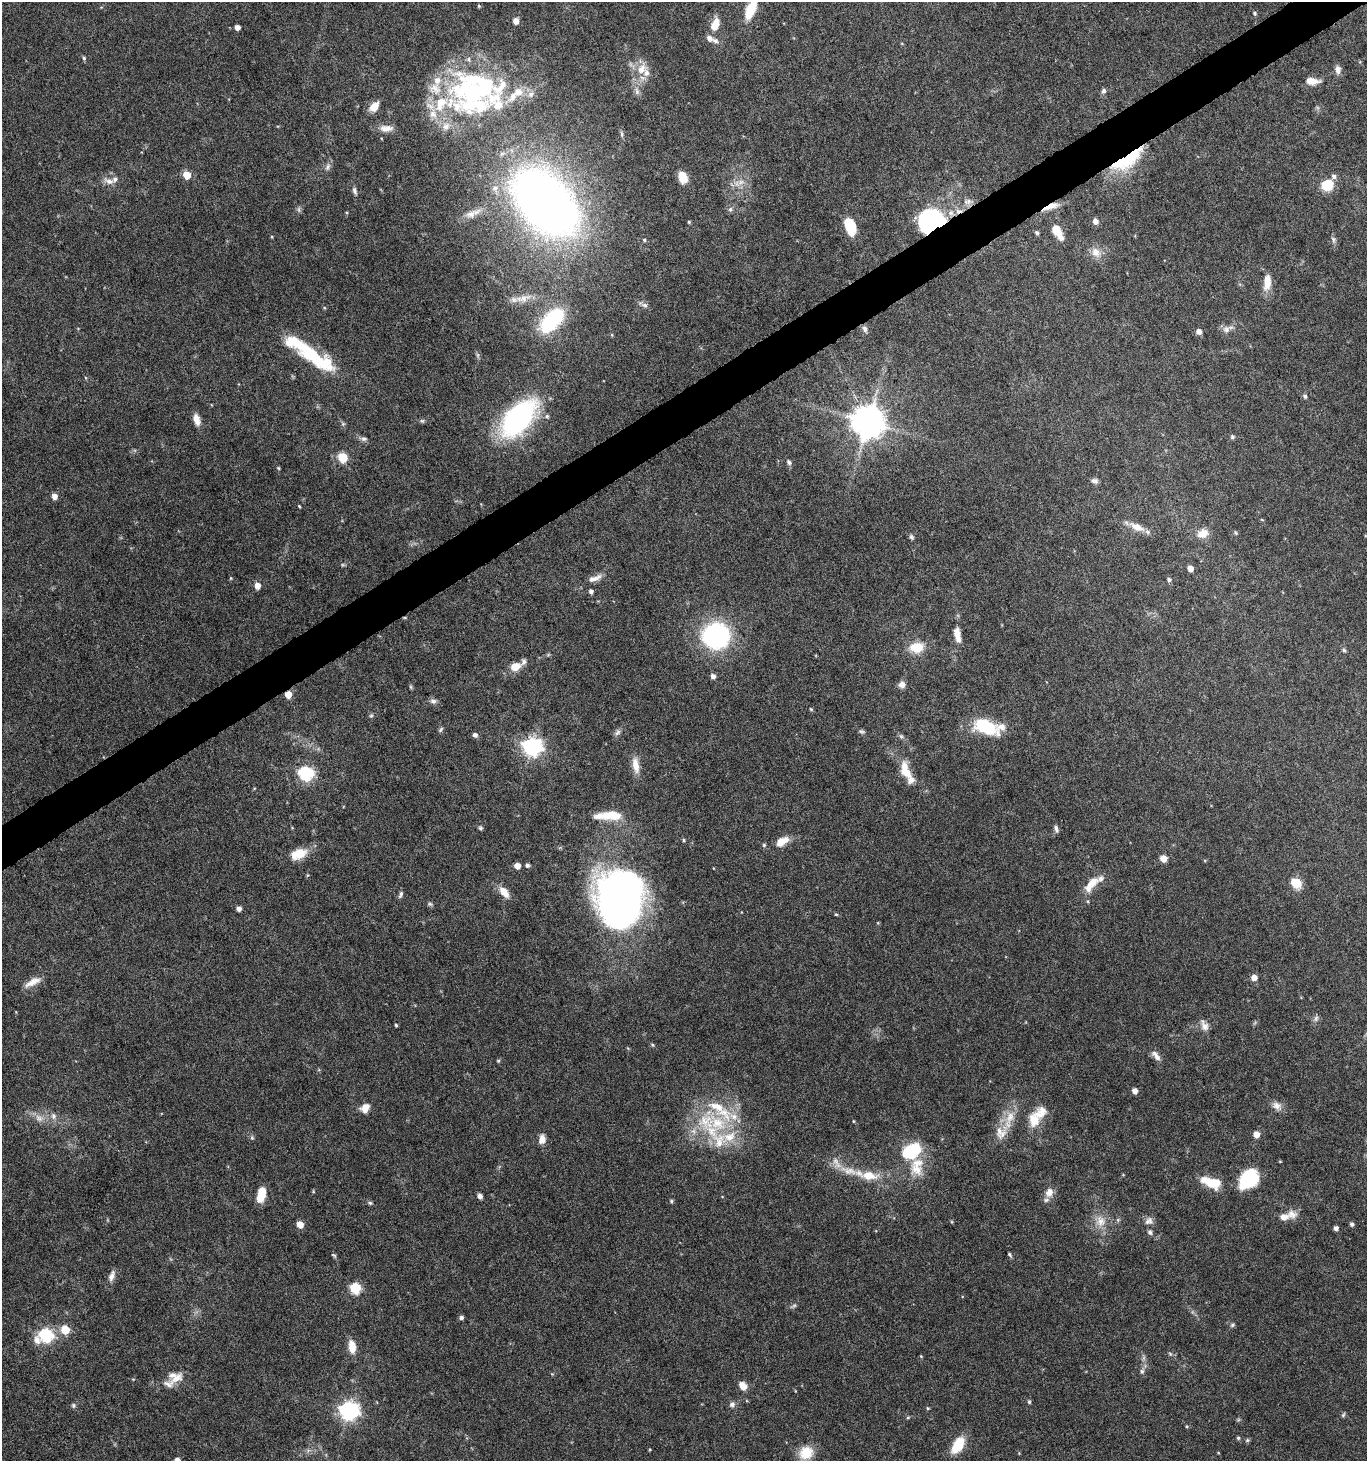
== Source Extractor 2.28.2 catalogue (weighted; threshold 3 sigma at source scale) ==
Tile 10 of 4 x 4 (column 2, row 3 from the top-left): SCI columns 1543-2907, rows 1464-2922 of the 5751 x 5852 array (HDU 1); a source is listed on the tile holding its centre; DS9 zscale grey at full resolution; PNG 1369 x 1463 px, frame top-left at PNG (2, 2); no overlay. Shown black and unused: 3% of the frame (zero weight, under 5 of 10 exposures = <1% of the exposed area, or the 3 px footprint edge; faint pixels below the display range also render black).
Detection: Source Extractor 2.28.2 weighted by HDU 2 'WHT'; one run over the whole footprint, this tile lists its part. Background 0.0317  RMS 0.0015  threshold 0.00604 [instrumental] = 3 sigma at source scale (4.09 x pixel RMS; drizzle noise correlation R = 1.36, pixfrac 0.8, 0.0396/0.0396 arcsec/px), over >= 5 px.
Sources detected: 227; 2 too faint to see at this stretch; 5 inside a brighter object's white glare — not listed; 35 inside a brighter listed object's ellipse — not listed separately; the other 185 listed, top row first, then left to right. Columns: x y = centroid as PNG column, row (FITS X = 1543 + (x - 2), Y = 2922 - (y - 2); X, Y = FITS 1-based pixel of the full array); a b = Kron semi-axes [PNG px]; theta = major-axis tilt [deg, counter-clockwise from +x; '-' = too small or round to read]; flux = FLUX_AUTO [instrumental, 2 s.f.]
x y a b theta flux
479 6 4 4 - 0.15
750 10 22 9 66 3.9
1254 13 5 5 - 0.23
516 21 6 5 - 0.92
715 24 15 8 70 2
237 27 4 4 - 0.79
715 41 9 6 -30 0.53
84 58 5 5 - 0.22
641 69 19 13 52 2.3
1338 69 11 8 -84 0.74
1312 81 13 7 -3 1.7
472 90 77 46 -13 27
637 91 11 6 -72 0.61
1103 91 8 6 64 0.36
374 107 11 7 50 1.7
386 128 19 9 0 1.3
622 134 9 4 -79 0.29
1130 155 45 17 49 11
328 167 11 7 72 0.53
187 175 5 5 - 3.1
682 177 12 8 -72 2.4
109 181 16 8 -18 0.96
741 182 11 7 28 1
1327 185 13 11 22 3.4
354 191 12 5 -72 0.43
968 201 12 8 2 0.83
546 202 55 33 -46 150
1049 207 22 6 23 1.8
730 209 6 5 - 0.3
471 214 18 10 28 1.3
931 221 24 18 20 23
1095 221 6 5 - 0.71
689 222 4 4 - 0.14
850 227 19 10 -74 3.8
1057 231 15 7 -58 3.1
1037 233 5 4 - 0.29
1333 239 9 5 -72 0.36
644 240 5 4 - 0.17
1096 252 14 12 -50 1.4
1267 282 20 9 83 1.9
523 298 27 10 15 1.9
644 305 10 5 -16 0.46
552 320 30 15 45 12
865 329 9 6 -74 0.53
1226 329 13 9 28 0.83
1199 331 5 5 - 0.86
311 354 46 15 -36 9.2
478 355 7 4 -90 0.26
1305 396 5 5 - 0.33
547 416 6 6 - 0.31
518 418 37 20 47 32
197 419 14 7 -75 1.1
422 421 7 5 -11 0.25
868 422 9 9 - 310
343 424 6 5 - 0.24
1232 437 6 5 - 0.26
364 439 9 6 -10 0.42
343 457 5 5 - 7.7
789 462 6 5 - 0.41
278 468 5 4 - 0.15
1095 481 8 7 - 0.49
54 496 5 5 - 1.1
299 506 4 3 - 0.14
1262 520 5 3 - 0.11
1137 527 20 9 -25 1.8
1203 533 16 11 27 1.4
1236 533 6 3 -71 0.16
911 537 8 5 -54 0.3
1190 569 5 4 - 1.1
231 578 5 3 - 0.14
594 578 22 7 20 1.1
1169 579 5 5 - 0.31
257 585 5 5 - 1.4
591 592 5 4 - 0.44
957 634 18 8 -80 1.6
716 636 29 28 - 18
917 647 17 12 7 2.9
1344 650 6 5 - 0.23
523 662 9 6 62 0.47
515 667 10 7 22 2
713 676 6 5 - 0.59
902 684 8 8 - 0.76
411 687 6 4 -71 0.18
288 695 5 5 - 2.1
433 701 8 7 - 0.51
811 709 5 4 - 0.16
371 716 6 4 1 0.2
985 727 23 12 -22 8.4
441 730 9 4 50 0.25
862 731 9 5 -28 0.3
617 732 10 7 65 0.45
475 735 6 5 - 0.45
901 736 7 5 -43 0.29
532 747 7 7 - 63
636 765 22 8 -80 1.6
904 766 16 9 -89 1.6
306 774 6 6 - 27
911 780 12 10 86 0.88
609 815 34 10 2 3.7
480 828 6 5 - 0.23
1056 829 9 4 -71 0.38
684 840 5 4 - 0.19
782 842 15 8 32 1.9
764 845 5 5 - 0.2
299 854 20 12 21 2.6
1163 858 5 5 - 1.9
527 865 5 4 - 0.35
517 866 5 5 - 1.2
1296 883 14 11 -41 1.9
1092 884 23 9 49 2.4
504 892 13 7 -53 1.7
401 894 10 5 69 0.34
620 896 52 44 64 64
430 904 7 5 -3 0.25
239 909 5 4 - 0.69
836 914 5 3 - 0.14
1254 978 5 5 - 1.2
33 982 23 8 27 1.4
1316 1018 8 6 73 0.41
396 1025 4 3 - 0.17
1204 1025 16 9 -68 0.96
652 1045 6 4 -23 0.19
1156 1056 16 7 -51 0.86
498 1061 5 4 - 0.15
1135 1091 5 4 - 0.91
365 1106 13 6 16 1
1277 1106 13 10 -38 0.94
53 1116 9 7 -75 0.64
39 1118 13 10 -30 1.2
1009 1119 35 12 71 3
1034 1120 18 12 -86 2.7
854 1121 4 3 - 0.12
718 1123 36 22 -48 8.4
1256 1134 5 5 - 1.4
252 1138 6 5 - 0.23
542 1139 11 8 85 1
911 1152 19 14 30 8.1
836 1161 15 8 -59 1.1
917 1167 28 18 83 3.8
869 1175 23 11 -4 2.9
1123 1175 5 3 - 0.099
1249 1179 21 16 38 8.1
1212 1182 23 10 -16 4
1049 1192 13 10 62 1.3
261 1195 14 7 77 2.7
480 1196 5 4 - 0.62
671 1201 5 5 - 0.21
370 1203 5 5 - 0.23
1292 1214 15 12 -14 1.2
1118 1220 6 4 -73 0.2
1100 1221 17 15 -80 2.1
1149 1221 11 10 - 0.77
952 1222 5 3 - 0.13
300 1224 5 5 - 1.7
1352 1224 5 4 - 0.32
1336 1228 4 4 - 0.5
1150 1232 7 6 - 0.33
1009 1254 6 4 -47 0.21
334 1255 9 4 -41 0.21
112 1276 15 7 69 0.81
355 1288 6 5 - 12
793 1306 10 5 32 0.31
461 1318 5 4 - 0.38
1232 1325 6 5 - 0.25
65 1330 5 5 - 4.9
46 1336 8 6 21 25
352 1347 16 8 -83 1.7
1170 1354 5 5 - 0.22
921 1356 4 4 - 0.13
1142 1371 7 6 - 0.34
177 1378 21 12 36 1.8
743 1386 9 7 -49 1.4
1029 1402 6 4 -74 0.22
732 1404 8 7 - 0.51
73 1405 6 6 - 0.28
928 1408 5 4 - 0.16
349 1411 8 7 - 61
1343 1415 7 4 55 0.2
908 1417 5 4 - 0.17
1187 1426 5 4 - 0.16
1238 1438 5 5 - 0.2
1247 1440 6 5 - 0.23
958 1445 15 8 59 4.9
806 1453 17 15 34 2.9
177 1460 5 5 - 0.72
Overlapping masked pixels (flux is a lower limit): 4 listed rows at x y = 1130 155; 1049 207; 931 221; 288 695
Isophote crosses this tile's border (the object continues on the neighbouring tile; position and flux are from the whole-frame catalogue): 2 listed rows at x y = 750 10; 177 1460